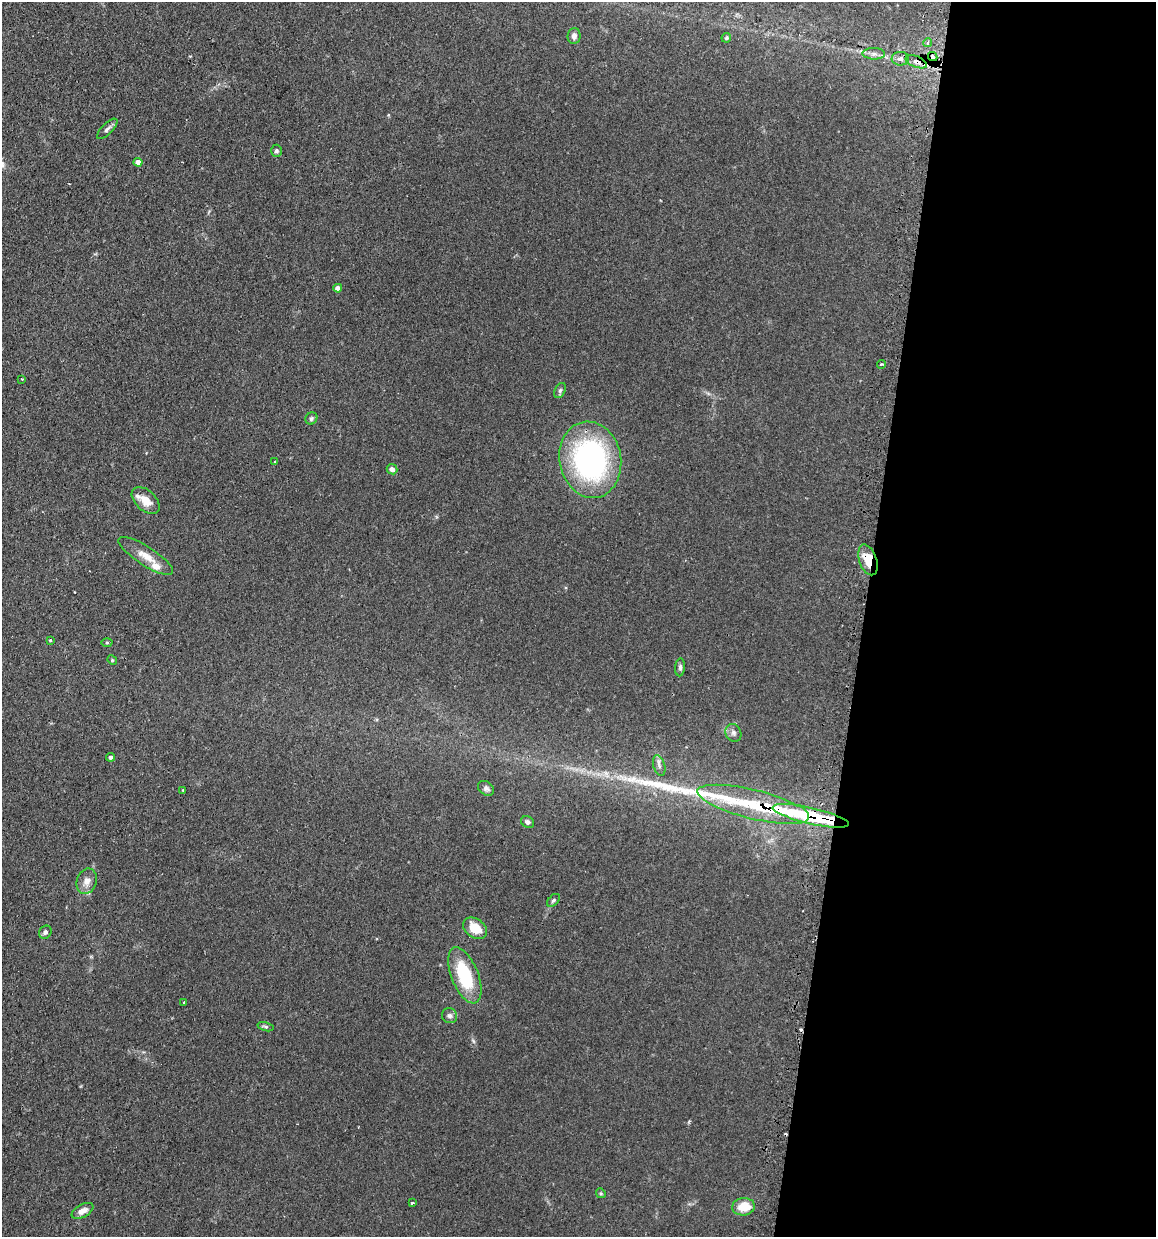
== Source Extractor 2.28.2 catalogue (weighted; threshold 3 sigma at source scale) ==
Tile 12 of 4 x 4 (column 4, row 3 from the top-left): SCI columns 3610-4763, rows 1265-2499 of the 5030 x 5000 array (HDU 1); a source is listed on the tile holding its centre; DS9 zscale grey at full resolution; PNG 1158 x 1239 px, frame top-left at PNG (2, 2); each listed source drawn as its Kron ellipse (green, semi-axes under 4 px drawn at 4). Shown black and unused: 25% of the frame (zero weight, under 2 of 3 exposures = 4% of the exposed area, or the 3 px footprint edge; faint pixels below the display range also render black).
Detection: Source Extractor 2.28.2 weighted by HDU 2 'WHT'; one run over the whole footprint, this tile lists its part. Background 0.107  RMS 0.0075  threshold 0.0339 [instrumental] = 3 sigma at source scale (4.5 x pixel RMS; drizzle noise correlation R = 1.50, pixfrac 1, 0.05/0.05 arcsec/px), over >= 5 px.
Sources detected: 54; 3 cosmic-ray / hot-pixel residue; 2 long thin detections or spike segments (spike, bleed or trail) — neither listed nor drawn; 4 inside a brighter listed object's ellipse — not listed separately; the other 45 listed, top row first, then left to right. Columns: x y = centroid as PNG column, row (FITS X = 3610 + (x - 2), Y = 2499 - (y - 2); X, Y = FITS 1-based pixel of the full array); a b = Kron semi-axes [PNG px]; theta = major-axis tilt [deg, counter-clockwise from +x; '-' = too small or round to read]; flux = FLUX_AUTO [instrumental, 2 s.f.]
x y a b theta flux
574 36 8 6 85 3.1
726 38 5 4 - 1
928 42 4 4 - 2.1
874 54 11 5 -1 2.9
933 56 5 3 - 1.9
900 59 8 7 - 2.9
916 62 11 5 -22 4.4
107 129 13 5 45 2.4
276 151 6 5 - 1.5
138 162 4 4 - 6.2
338 288 4 4 - 5.5
882 364 4 2 - 0.75
22 379 2 2 - 0.61
560 390 8 5 64 1.6
311 418 6 5 - 1.7
590 460 38 31 -78 150
275 462 3 3 - 0.76
392 469 5 5 - 2.7
146 500 16 10 -43 8.7
146 556 32 9 -33 10
868 560 16 8 -71 16
50 640 3 3 - 0.85
107 643 5 3 - 0.75
112 660 5 4 - 0.75
680 667 9 5 85 1.7
733 733 9 7 -63 2.5
111 757 4 4 - 1.5
659 766 10 5 -74 2.5
486 788 9 6 -38 2.3
183 790 3 2 - 0.75
753 804 57 14 -14 37
811 816 39 8 -13 61
528 822 7 5 -33 2.1
87 881 13 10 69 5.9
553 900 8 5 45 1.6
475 928 13 9 -35 13
45 932 7 6 - 2
465 975 29 13 -68 41
184 1002 3 3 - 1.6
450 1016 8 7 - 2.3
266 1027 8 4 -15 1.3
601 1193 5 4 - 0.91
412 1203 4 3 - 2.9
743 1207 11 8 6 14
82 1211 12 6 28 4.9
Overlapping masked pixels (flux is a lower limit): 5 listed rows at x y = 933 56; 916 62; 868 560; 753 804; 811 816